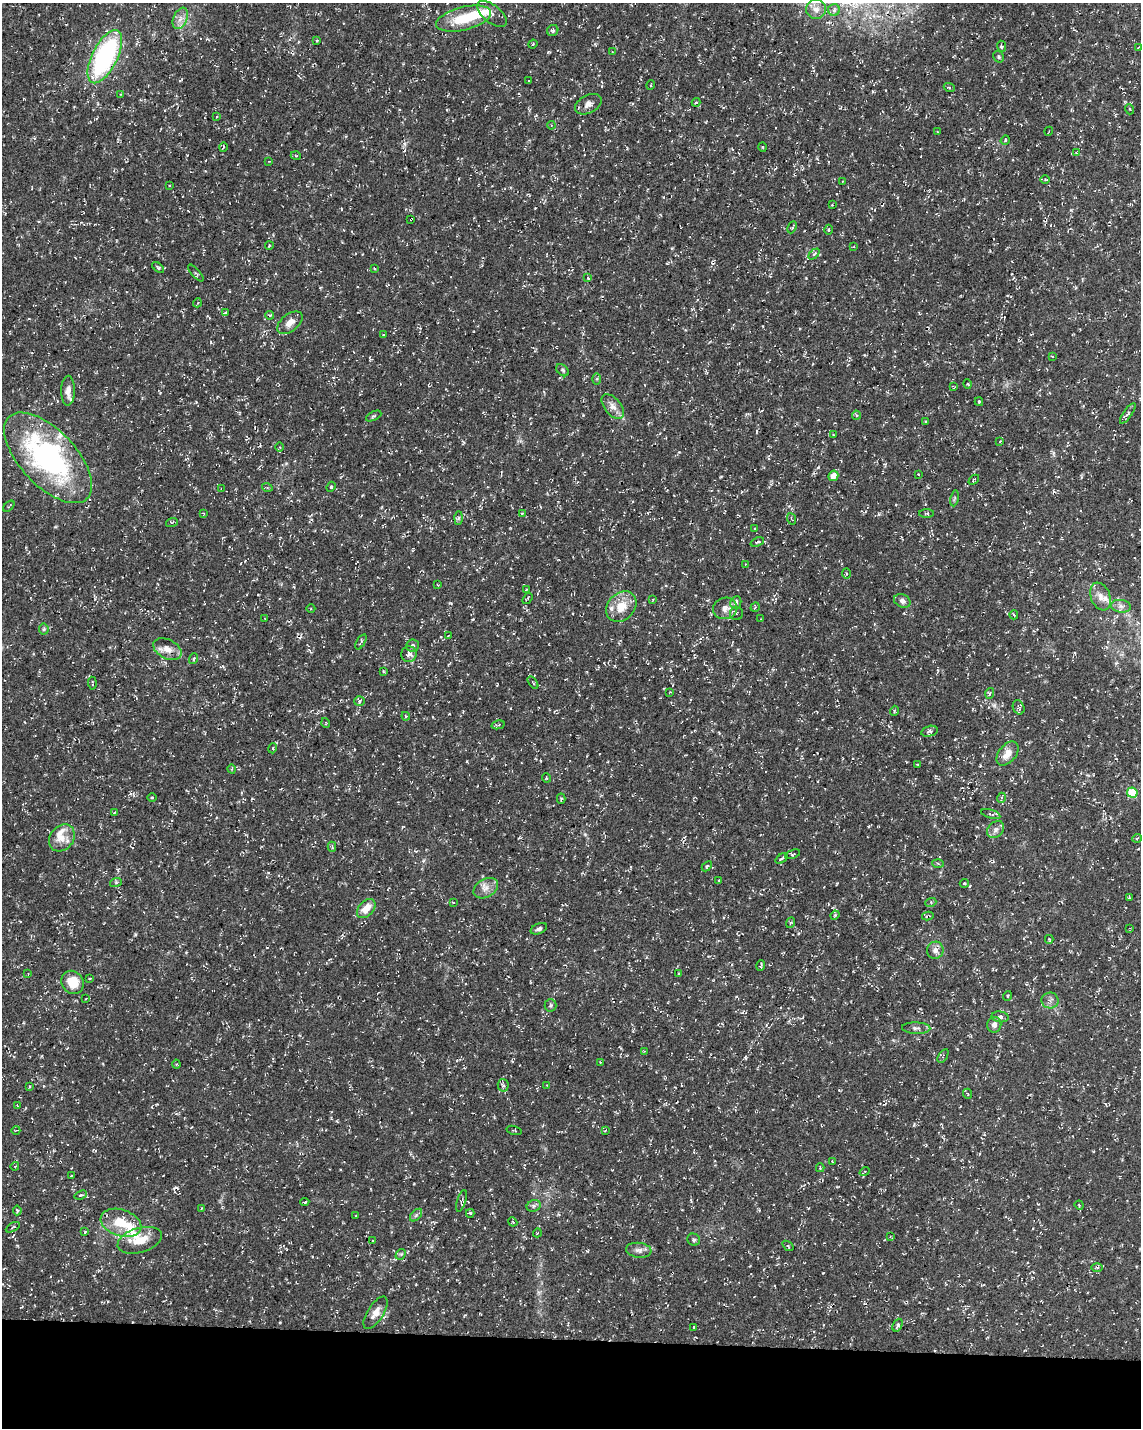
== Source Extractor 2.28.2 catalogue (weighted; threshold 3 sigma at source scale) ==
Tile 10 of 4 x 3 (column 2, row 3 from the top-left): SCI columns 1153-2291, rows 294-1719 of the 4576 x 4806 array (HDU 1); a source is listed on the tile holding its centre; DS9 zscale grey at full resolution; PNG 1143 x 1430 px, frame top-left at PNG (2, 3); each listed source drawn as its Kron ellipse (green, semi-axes under 4 px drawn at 4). Shown black and unused: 6% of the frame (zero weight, under 3 of 4 exposures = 1% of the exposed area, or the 3 px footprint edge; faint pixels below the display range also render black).
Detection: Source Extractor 2.28.2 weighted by HDU 2 'WHT'; one run over the whole footprint, this tile lists its part. Background 0.0123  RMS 0.0021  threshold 0.00948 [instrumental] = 3 sigma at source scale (4.5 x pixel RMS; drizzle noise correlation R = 1.50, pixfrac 1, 0.0396/0.0396 arcsec/px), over >= 5 px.
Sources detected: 228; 1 inside a brighter object's white glare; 12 cosmic-ray / hot-pixel residue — neither listed nor drawn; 8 inside a brighter listed object's ellipse — not listed separately; the other 207 listed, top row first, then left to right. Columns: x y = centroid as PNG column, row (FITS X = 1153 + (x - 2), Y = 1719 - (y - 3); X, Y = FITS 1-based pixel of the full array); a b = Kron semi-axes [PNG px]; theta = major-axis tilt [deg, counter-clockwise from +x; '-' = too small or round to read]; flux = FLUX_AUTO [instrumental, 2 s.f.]
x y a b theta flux
816 9 10 9 - 1.6
834 10 6 6 - 0.5
492 14 18 8 -39 1.3
180 18 11 7 66 1.3
463 19 28 11 14 7.3
553 30 6 5 - 0.39
317 40 3 3 - 0.19
533 44 4 3 - 0.21
1001 46 5 4 - 0.42
1138 48 4 3 - 0.28
612 51 4 2 - 0.16
105 57 29 12 63 33
999 57 6 5 - 0.32
528 81 3 2 - 0.14
651 85 5 3 - 0.21
949 87 5 3 - 0.23
121 94 4 2 - 0.15
696 102 4 3 - 0.25
588 104 14 9 27 1.2
1129 109 5 3 - 0.2
217 116 3 2 - 0.2
551 125 4 3 - 0.18
1049 131 4 3 - 0.2
938 132 3 2 - 0.16
1005 140 5 4 - 0.25
223 147 4 3 - 0.18
763 147 5 3 - 0.2
1076 153 4 3 - 0.23
296 156 5 3 - 0.18
269 161 3 2 - 0.14
1045 180 5 3 - 0.21
842 182 3 2 - 0.17
169 185 3 2 - 0.18
832 205 3 3 - 0.14
411 219 3 2 - 0.16
792 227 6 4 65 0.25
828 230 5 3 - 0.23
269 246 4 2 - 0.16
854 247 3 2 - 0.15
814 254 6 4 44 0.41
158 268 7 3 -41 0.29
374 268 3 2 - 0.15
196 273 10 3 -49 0.31
588 278 4 3 - 0.23
197 303 4 3 - 0.16
225 313 4 3 - 0.35
269 315 4 3 - 0.3
290 323 15 8 39 1.6
383 335 3 2 - 0.14
1052 356 4 2 - 0.15
563 370 7 5 -41 0.33
597 379 5 4 - 0.25
968 384 5 3 - 0.19
953 387 4 3 - 0.18
68 391 15 7 89 1.5
979 402 4 3 - 0.24
613 406 15 8 -51 1.5
1128 413 12 3 54 0.49
856 415 4 4 - 0.28
374 416 8 3 26 0.29
926 422 4 3 - 0.29
833 435 4 4 - 0.21
1000 441 4 2 - 0.16
280 447 5 3 - 0.21
48 458 56 28 -47 44
918 474 3 2 - 0.15
833 476 5 5 - 1.6
974 480 6 3 41 0.29
267 487 5 3 - 0.2
331 487 5 4 - 0.26
221 489 3 3 - 0.15
954 498 8 4 81 0.39
9 506 7 3 45 0.23
203 513 4 3 - 0.18
522 513 3 3 - 0.19
927 513 7 3 0 0.29
458 518 7 4 89 0.41
791 519 6 2 -69 0.17
172 522 6 4 18 0.27
755 529 4 2 - 0.18
757 542 7 3 21 0.31
746 564 3 2 - 0.14
846 574 5 3 - 0.29
438 585 3 2 - 0.14
526 589 3 3 - 0.16
1100 596 14 9 -67 1.9
527 598 6 2 55 0.23
653 600 4 3 - 0.17
902 601 8 6 -28 0.87
736 602 6 5 - 1
1121 606 10 6 -8 0.88
621 607 17 13 46 3.9
755 607 5 3 - 0.21
725 608 12 11 - 1.7
311 609 4 3 - 0.2
736 613 6 6 - 0.42
1014 615 4 2 - 0.19
265 619 3 2 - 0.11
761 619 3 2 - 0.14
44 629 5 5 - 0.31
448 636 3 2 - 0.12
361 642 8 3 59 0.35
413 646 6 6 - 0.57
167 649 15 9 -27 2
409 654 8 7 - 1.1
193 659 5 3 - 0.21
383 671 3 2 - 0.19
92 683 6 2 -87 0.19
533 683 7 3 -57 0.22
670 692 3 2 - 0.13
990 693 5 3 - 0.25
359 701 5 5 - 0.36
1019 707 7 5 -66 0.4
894 711 5 3 - 0.21
406 716 4 4 - 0.25
326 723 5 3 - 0.16
498 725 7 4 13 0.31
929 731 8 5 15 0.52
273 748 5 3 - 0.22
1008 753 14 8 50 2
917 764 4 2 - 0.15
232 769 4 3 - 0.17
546 778 5 3 - 0.18
1132 793 5 5 - 7.5
152 797 5 3 - 0.21
1001 798 5 3 - 0.24
561 799 5 4 - 0.25
114 813 4 2 - 0.18
991 814 10 4 -17 0.4
996 830 9 7 47 0.87
62 838 14 11 51 2.4
1137 838 5 3 - 0.18
332 847 5 4 - 0.25
793 854 8 4 21 0.29
781 858 7 3 37 0.28
938 864 6 4 -3 0.33
707 866 6 3 44 0.24
719 880 2 2 - 0.14
116 882 6 4 19 0.32
964 883 4 3 - 0.29
486 888 13 9 29 1.6
1129 898 4 3 - 0.24
453 902 4 2 - 0.16
931 902 5 4 - 0.26
366 908 11 7 47 2.6
835 915 4 3 - 0.2
928 916 6 3 14 0.32
790 923 5 3 - 0.21
1130 928 3 2 - 0.15
539 929 8 5 21 0.56
1049 939 4 3 - 0.24
935 950 8 8 - 1
761 966 5 3 - 0.28
28 974 2 2 - 0.12
679 974 4 2 - 0.15
90 979 4 2 - 0.19
73 982 12 10 -51 4
1007 996 5 3 - 0.18
86 999 4 3 - 0.19
1050 1000 8 8 - 0.92
551 1005 6 6 - 0.37
1000 1017 9 5 -7 0.49
994 1025 8 7 - 0.96
916 1028 14 5 -2 0.77
644 1051 3 2 - 0.13
943 1056 7 3 58 0.26
600 1062 3 3 - 0.13
176 1064 4 4 - 0.27
503 1085 6 5 - 0.43
547 1085 3 3 - 0.21
29 1087 4 3 - 0.22
968 1094 5 3 - 0.18
17 1105 4 2 - 0.15
16 1130 4 2 - 0.13
514 1130 8 2 -15 0.2
605 1131 4 2 - 0.14
832 1161 3 2 - 0.17
15 1166 4 3 - 0.24
820 1168 4 3 - 0.18
865 1172 5 2 - 0.19
71 1176 3 3 - 0.18
81 1195 6 3 21 0.27
462 1201 11 4 72 0.39
305 1202 4 3 - 0.32
1079 1205 5 4 - 0.21
534 1206 7 5 22 0.53
201 1208 3 2 - 0.17
17 1210 5 3 - 0.23
470 1213 4 4 - 0.37
416 1215 7 4 45 0.44
356 1216 2 2 - 0.17
513 1222 5 3 - 0.19
121 1223 21 13 -18 5.2
13 1227 7 2 30 0.2
85 1232 3 3 - 0.16
537 1233 4 3 - 0.16
890 1237 4 3 - 0.19
140 1240 23 12 16 3.9
694 1240 6 6 - 0.41
372 1241 4 3 - 0.18
788 1246 6 3 -37 0.22
639 1250 13 7 -6 1
401 1254 6 4 44 0.31
1097 1267 6 4 1 0.28
376 1313 18 8 57 1.6
897 1325 7 4 65 0.74
694 1327 3 2 - 0.17
Overlapping masked pixels (flux is a lower limit): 3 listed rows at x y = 411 219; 48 458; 928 916
Isophote crosses this tile's border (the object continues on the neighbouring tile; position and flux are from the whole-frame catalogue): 1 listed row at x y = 463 19
Unlisted compact peaks at least as high as the median listed source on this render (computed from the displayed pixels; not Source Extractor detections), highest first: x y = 583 415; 587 1251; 1071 210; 806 278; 473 619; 451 603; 745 1058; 445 631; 994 705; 914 1125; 679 452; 1116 663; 467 761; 585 834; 595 44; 187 155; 196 402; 808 1208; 423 861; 627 148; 449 714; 286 463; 211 342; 615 666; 970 886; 157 1104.